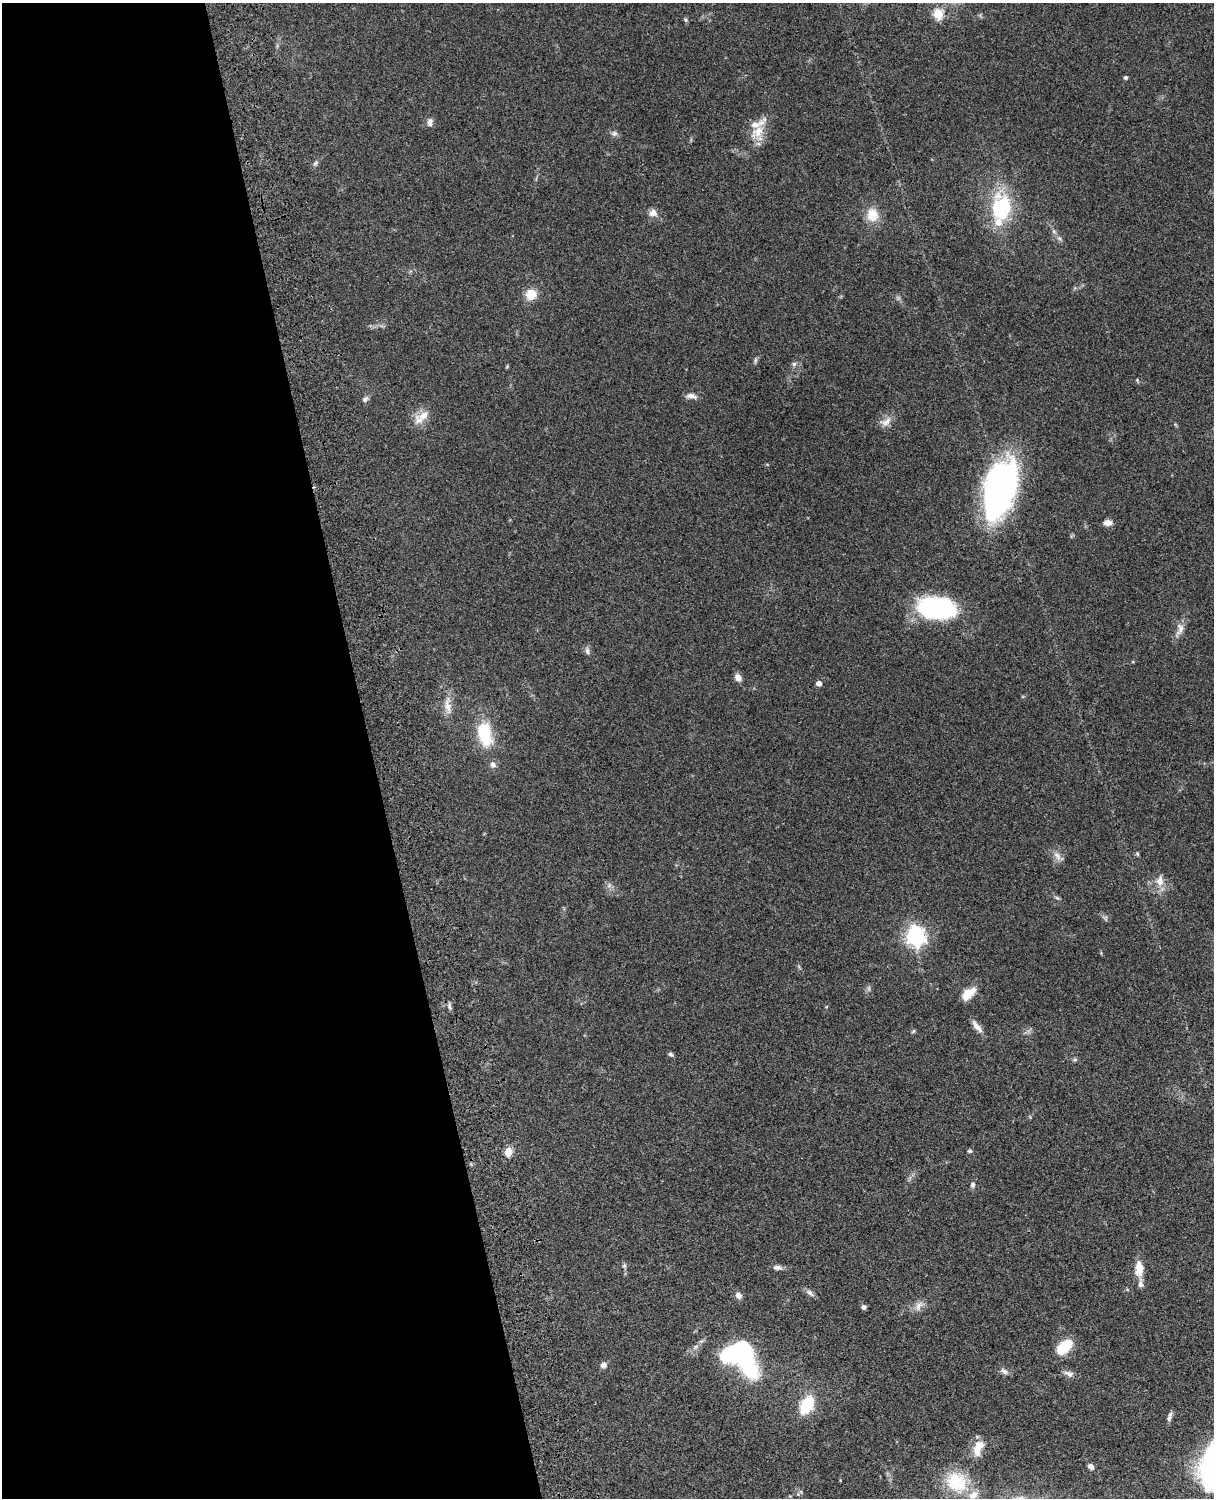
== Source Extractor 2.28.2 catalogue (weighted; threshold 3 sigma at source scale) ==
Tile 5 of 4 x 3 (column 1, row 2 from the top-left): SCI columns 121-1332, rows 1773-3268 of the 5088 x 4927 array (HDU 1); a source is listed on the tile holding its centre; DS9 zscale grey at full resolution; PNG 1216 x 1500 px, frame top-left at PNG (2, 3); no overlay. Shown black and unused: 31% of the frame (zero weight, under 3 of 4 exposures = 6% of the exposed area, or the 3 px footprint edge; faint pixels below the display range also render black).
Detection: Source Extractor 2.28.2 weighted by HDU 2 'WHT'; one run over the whole footprint, this tile lists its part. Background 0.0986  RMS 0.0064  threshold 0.0286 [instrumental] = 3 sigma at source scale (4.5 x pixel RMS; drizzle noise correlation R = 1.50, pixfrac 1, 0.05/0.05 arcsec/px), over >= 5 px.
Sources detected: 67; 1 inside a brighter object's white glare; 1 long thin detection or spike segment (spike, bleed or trail) — not listed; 4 inside a brighter listed object's ellipse — not listed separately; the other 61 listed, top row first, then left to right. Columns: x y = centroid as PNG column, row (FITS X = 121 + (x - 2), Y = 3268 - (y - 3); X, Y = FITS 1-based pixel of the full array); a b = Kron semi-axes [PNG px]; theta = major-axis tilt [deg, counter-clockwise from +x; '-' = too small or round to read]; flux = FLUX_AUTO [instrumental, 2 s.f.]
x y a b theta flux
938 14 5 5 - 34
685 20 6 5 - 0.96
1126 77 4 4 - 1.2
430 122 11 6 79 2.7
758 132 23 18 73 12
614 133 8 7 - 2
315 163 7 5 46 1.3
1002 207 30 21 84 48
653 213 9 8 - 4.2
872 215 16 14 -75 12
1059 238 6 6 - 1.4
531 294 10 9 - 11
755 360 8 4 82 1.1
794 364 6 6 - 1.4
692 396 14 6 -8 3.2
365 399 8 6 43 1.9
423 416 24 10 22 8
886 422 17 10 31 4.9
1000 490 54 26 75 210
1108 523 8 6 3 4.2
936 608 43 23 -6 73
1180 629 18 9 77 5
587 651 11 6 -84 2
738 677 9 7 -63 3.5
819 683 5 4 - 3.8
448 705 27 9 -85 7.5
484 733 23 12 -77 32
493 764 10 8 -60 2.5
1137 854 6 4 -70 0.86
1057 856 14 8 -56 3.9
1160 881 15 11 -87 6.2
609 885 7 6 - 1.8
1057 898 7 4 -43 1.1
1106 919 8 4 -87 1.1
916 936 8 7 - 310
869 989 7 4 -72 1.1
968 994 17 9 43 9.6
450 1007 10 4 -78 1.6
913 1031 6 4 45 0.82
671 1054 7 4 -31 1.2
1075 1059 6 4 1 1
508 1151 5 5 - 21
969 1151 6 4 -2 0.94
973 1185 7 6 - 1.6
624 1266 6 5 - 1.1
777 1268 11 6 -2 2.6
1139 1268 19 10 88 8.6
810 1293 13 6 -41 2.4
738 1295 7 6 - 3.5
919 1306 15 8 59 4.1
864 1307 6 5 - 1.7
1064 1347 18 10 40 18
738 1353 21 14 13 110
604 1365 8 7 - 2.6
1004 1371 11 6 -41 2.4
1069 1374 13 7 -18 3.2
806 1405 14 9 61 32
1169 1417 12 5 74 2.2
978 1447 19 10 67 9.5
1091 1466 6 5 - 2.9
956 1482 30 26 -38 27